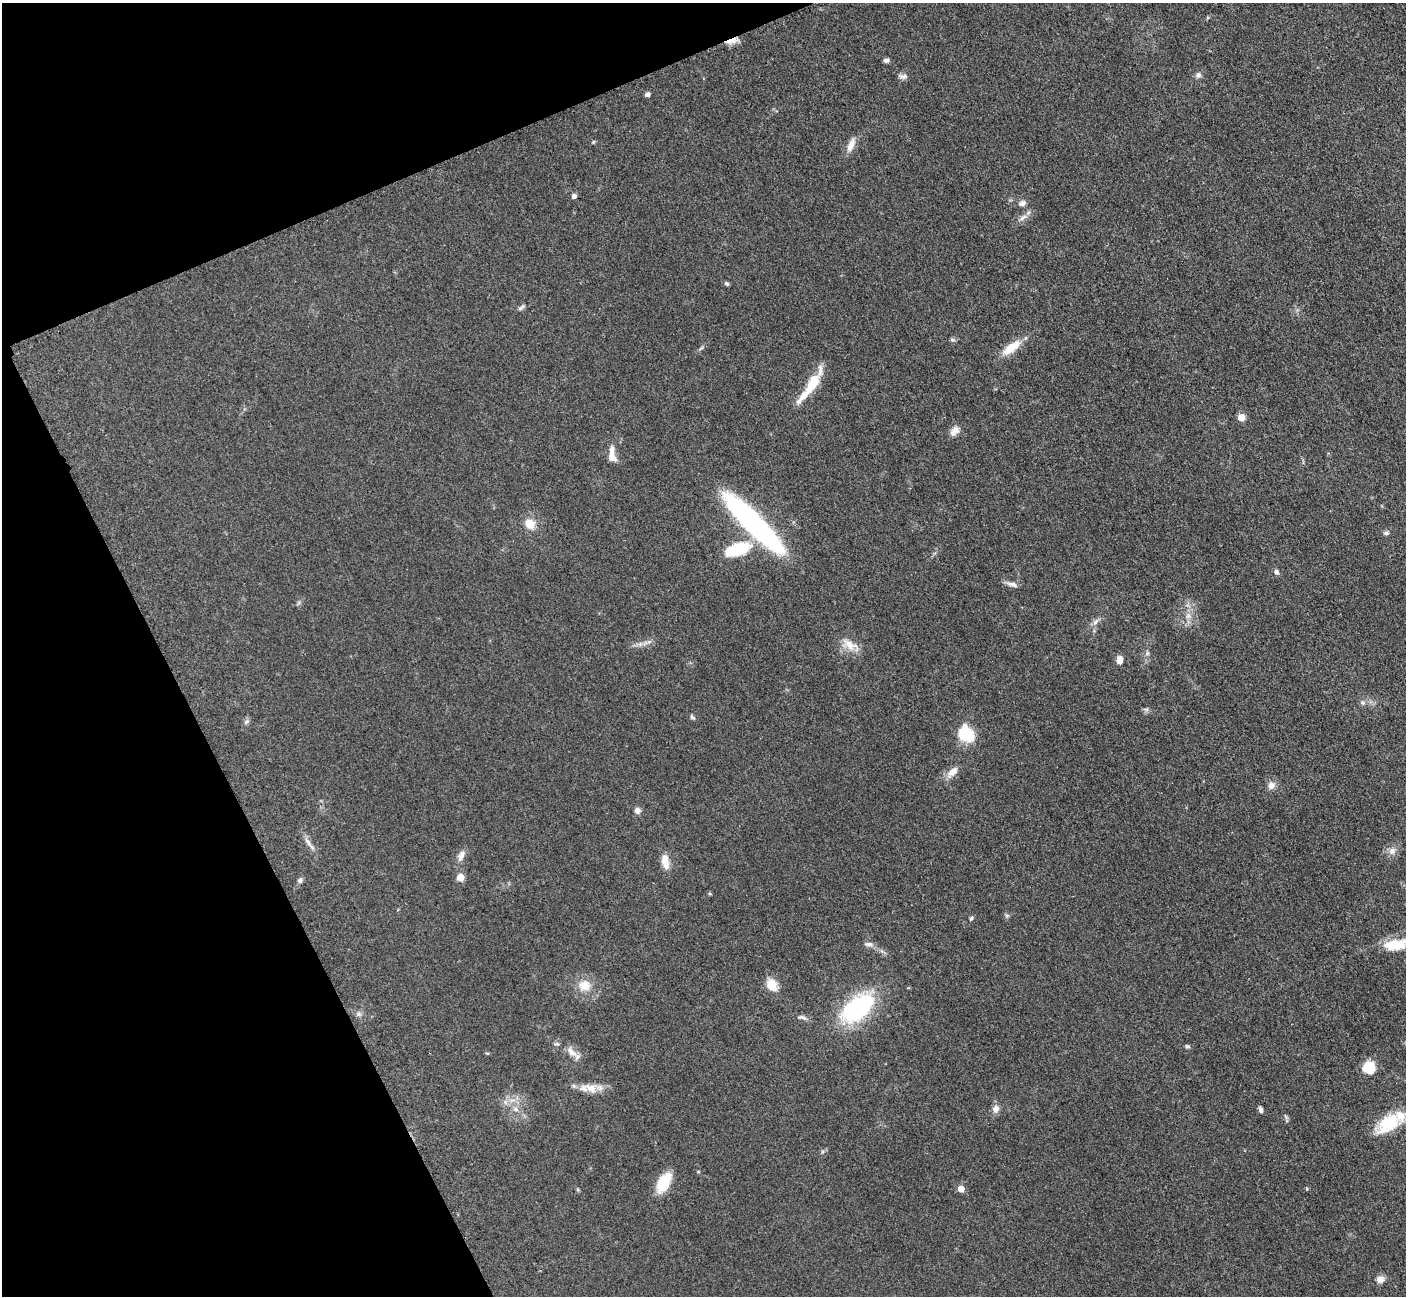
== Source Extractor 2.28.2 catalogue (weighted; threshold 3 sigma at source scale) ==
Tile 5 of 4 x 4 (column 1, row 2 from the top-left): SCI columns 19-1422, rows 2885-4178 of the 5699 x 5661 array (HDU 1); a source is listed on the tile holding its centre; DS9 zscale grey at full resolution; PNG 1408 x 1298 px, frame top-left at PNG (2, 3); no overlay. Shown black and unused: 21% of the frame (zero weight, under 3 of 5 exposures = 4% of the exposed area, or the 3 px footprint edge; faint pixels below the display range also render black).
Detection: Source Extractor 2.28.2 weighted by HDU 2 'WHT'; one run over the whole footprint, this tile lists its part. Background 0.0529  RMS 0.0055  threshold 0.0249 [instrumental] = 3 sigma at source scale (4.5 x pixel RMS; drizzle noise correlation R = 1.50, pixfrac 1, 0.05/0.05 arcsec/px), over >= 5 px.
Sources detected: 65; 4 inside a brighter listed object's ellipse — not listed separately; the other 61 listed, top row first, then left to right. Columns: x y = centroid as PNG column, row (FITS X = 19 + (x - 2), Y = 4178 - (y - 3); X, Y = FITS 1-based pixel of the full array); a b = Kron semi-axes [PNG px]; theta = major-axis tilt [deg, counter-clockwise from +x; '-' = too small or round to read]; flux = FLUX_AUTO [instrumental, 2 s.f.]
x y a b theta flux
732 41 17 6 17 4
886 60 6 5 - 1.6
1198 75 8 7 - 1.7
903 76 12 6 -6 1.9
647 94 5 5 - 1.6
593 142 5 4 - 0.63
851 145 21 8 67 4.6
574 196 5 5 - 1.8
1022 203 10 7 25 2
1023 217 13 5 36 2.5
727 284 7 5 -33 0.94
521 307 12 5 41 1.4
952 340 8 4 -9 0.94
1011 347 25 9 37 10
812 384 31 13 60 15
1241 417 5 5 - 8.5
954 431 15 9 47 3.5
612 457 10 8 -44 4.3
753 523 75 15 -45 130
530 524 13 11 -47 6.9
1386 533 8 5 8 1.1
737 549 33 15 17 22
1276 572 7 6 - 1.5
1013 584 15 6 -16 2.5
1188 616 8 7 - 2.4
1095 622 10 6 49 2
640 644 6 6 - 1.4
850 645 25 10 -32 7
1120 660 9 7 86 3.5
1146 709 9 4 -12 1.1
692 717 9 5 -50 1
246 722 7 4 44 1.2
966 734 15 13 -41 22
952 772 17 9 40 4.6
1271 785 10 8 77 3
637 810 8 7 - 2.2
308 842 13 5 -59 2.6
1392 851 10 8 76 2.9
461 856 17 7 66 3.3
665 862 18 8 -80 6.2
460 877 5 5 - 9.8
300 880 7 6 - 1.5
971 918 6 4 70 0.88
869 944 12 6 -4 2
1395 945 27 12 8 14
772 985 14 11 -55 8.1
584 986 17 15 7 8.4
857 1008 34 19 40 70
802 1017 14 6 -14 2
1187 1046 6 5 - 1
572 1052 19 8 -46 4.9
487 1053 5 3 - 0.57
1369 1067 12 11 - 13
591 1088 20 12 -17 7.2
515 1109 9 6 -27 2.1
996 1109 10 8 70 3.3
1261 1110 7 5 -78 1.6
1388 1123 29 17 36 23
664 1183 18 10 59 20
961 1189 5 4 - 7.3
1380 1279 10 9 - 3.1
Overlapping masked pixels (flux is a lower limit): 1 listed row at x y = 732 41
Isophote crosses this tile's border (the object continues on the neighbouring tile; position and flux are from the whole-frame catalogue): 1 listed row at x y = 1395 945